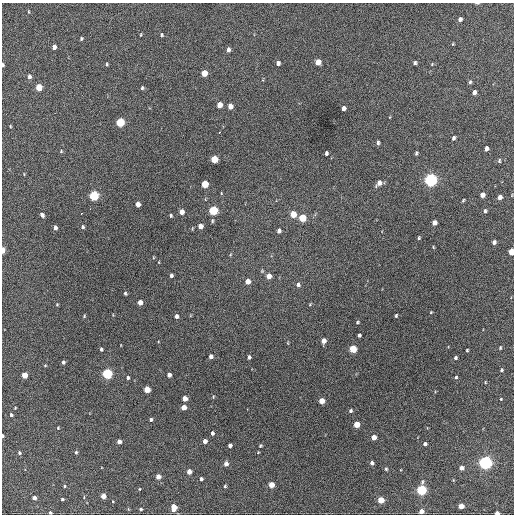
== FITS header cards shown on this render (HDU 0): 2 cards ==
NAXIS1  =                  512 / Axis length
NAXIS2  =                  512 / Axis length

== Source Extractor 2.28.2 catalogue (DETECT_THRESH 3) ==
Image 512 x 512 px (HDU 0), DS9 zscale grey, 1 PNG px = 1 image px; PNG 516 x 516 px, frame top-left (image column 1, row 512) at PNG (2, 3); no overlay
Background 706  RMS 19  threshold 58.3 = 3 sigma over >= 5 px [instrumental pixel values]
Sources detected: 140; all 140 listed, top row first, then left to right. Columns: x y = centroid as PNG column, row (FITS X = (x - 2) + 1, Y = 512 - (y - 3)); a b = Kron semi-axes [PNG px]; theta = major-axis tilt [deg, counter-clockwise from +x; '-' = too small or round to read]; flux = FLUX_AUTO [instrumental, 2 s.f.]
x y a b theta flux
477 3 5 3 - 1300
29 12 4 3 - 1100
460 19 4 4 - 5300
141 35 5 2 - 1000
161 35 4 3 - 1600
81 39 4 3 - 1700
54 47 4 4 - 7000
228 50 5 3 - 4300
318 62 5 4 - 15000
278 63 4 4 - 4800
415 63 4 3 - 2700
107 64 3 3 - 1600
432 64 4 3 - 1100
3 65 4 2 - 2600
204 73 5 4 - 23000
29 77 5 4 - 4200
470 82 6 4 68 2200
39 87 5 4 - 29000
142 88 4 4 - 2000
474 92 5 4 - 6300
219 105 5 4 - 14000
230 106 5 4 - 10000
343 108 4 4 - 5500
120 122 5 5 - 69000
10 126 4 3 - 960
219 132 3 2 - 4000
453 138 4 3 - 3000
378 143 5 3 - 2600
486 148 5 4 - 5500
61 151 4 4 - 1100
326 153 4 3 - 2900
416 153 4 3 - 1900
214 159 5 4 - 38000
499 161 5 3 - 1800
431 180 5 5 - 390000
379 183 7 5 52 8200
205 184 5 4 - 39000
221 193 4 2 - 900
482 195 5 4 - 9100
94 196 5 5 - 120000
500 197 5 4 - 7300
463 200 4 3 - 1500
138 204 5 4 - 8600
90 209 2 2 - 2700
213 211 5 5 - 92000
485 211 5 4 - 2700
182 212 5 4 - 11000
81 214 3 3 - 8000
293 214 5 4 - 25000
42 215 5 4 - 4200
171 216 3 3 - 1900
302 218 5 5 - 44000
212 221 6 4 82 1600
434 223 5 4 - 8600
200 226 5 4 - 9100
83 227 4 4 - 2400
55 228 4 3 - 4600
279 231 5 4 - 4600
419 238 4 3 - 1500
494 242 5 4 - 3700
433 247 5 3 - 1100
3 250 5 3 - 14000
511 252 5 4 - 25000
171 275 5 4 - 3000
269 276 5 4 - 12000
248 281 5 4 - 13000
298 285 6 5 - 3300
125 293 5 4 - 1900
140 302 4 4 - 11000
310 304 5 3 - 1200
57 305 4 3 - 1200
431 312 3 3 - 940
84 316 4 3 - 1500
176 316 4 4 - 4300
396 316 3 3 - 1600
357 322 4 3 - 1600
359 335 4 3 - 2600
324 341 5 4 - 8300
288 343 5 3 - 1100
500 348 4 3 - 1300
101 349 4 3 - 2200
353 349 5 4 - 45000
467 350 3 3 - 1400
211 356 4 4 - 5000
249 357 4 4 - 3000
455 358 4 3 - 2200
63 362 4 3 - 2800
45 366 4 3 - 1200
501 370 4 3 - 1700
107 374 5 5 - 160000
24 375 4 4 - 21000
169 375 4 4 - 6300
456 377 4 3 - 1900
128 378 4 4 - 2500
485 382 4 2 - 930
147 389 4 4 - 21000
213 397 4 3 - 1200
185 399 4 4 - 12000
501 399 3 2 - 990
322 401 4 4 - 18000
184 407 4 4 - 13000
15 408 3 2 - 1000
350 411 5 4 - 2400
11 415 4 3 - 2100
151 420 4 4 - 2400
357 424 4 4 - 27000
58 428 3 3 - 1100
212 433 4 3 - 3400
3 436 3 2 - 2300
374 437 4 4 - 12000
205 441 4 4 - 7100
119 442 4 4 - 7000
425 444 4 3 - 3200
230 445 4 4 - 4600
260 446 5 4 - 1600
76 452 4 3 - 1800
19 453 5 4 - 2200
372 463 4 3 - 4200
485 463 5 5 - 460000
226 464 5 4 - 7000
461 468 4 4 - 8600
386 469 4 4 - 1700
189 472 4 4 - 11000
158 477 4 4 - 12000
201 479 4 3 - 3100
271 485 4 4 - 20000
64 486 3 3 - 1500
225 486 4 3 - 1900
139 489 4 2 - 900
421 490 5 5 - 160000
103 496 4 4 - 15000
34 498 4 4 - 7200
62 499 3 3 - 1600
381 500 4 4 - 29000
461 506 4 4 - 17000
173 507 7 5 86 15000
141 509 4 4 - 2200
421 511 4 4 - 10000
50 513 3 3 - 2200
497 513 4 3 - 8600
At the frame edge (FLAGS 8, measured only in part): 7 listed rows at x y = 477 3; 3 65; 3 250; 511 252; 3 436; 50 513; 497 513